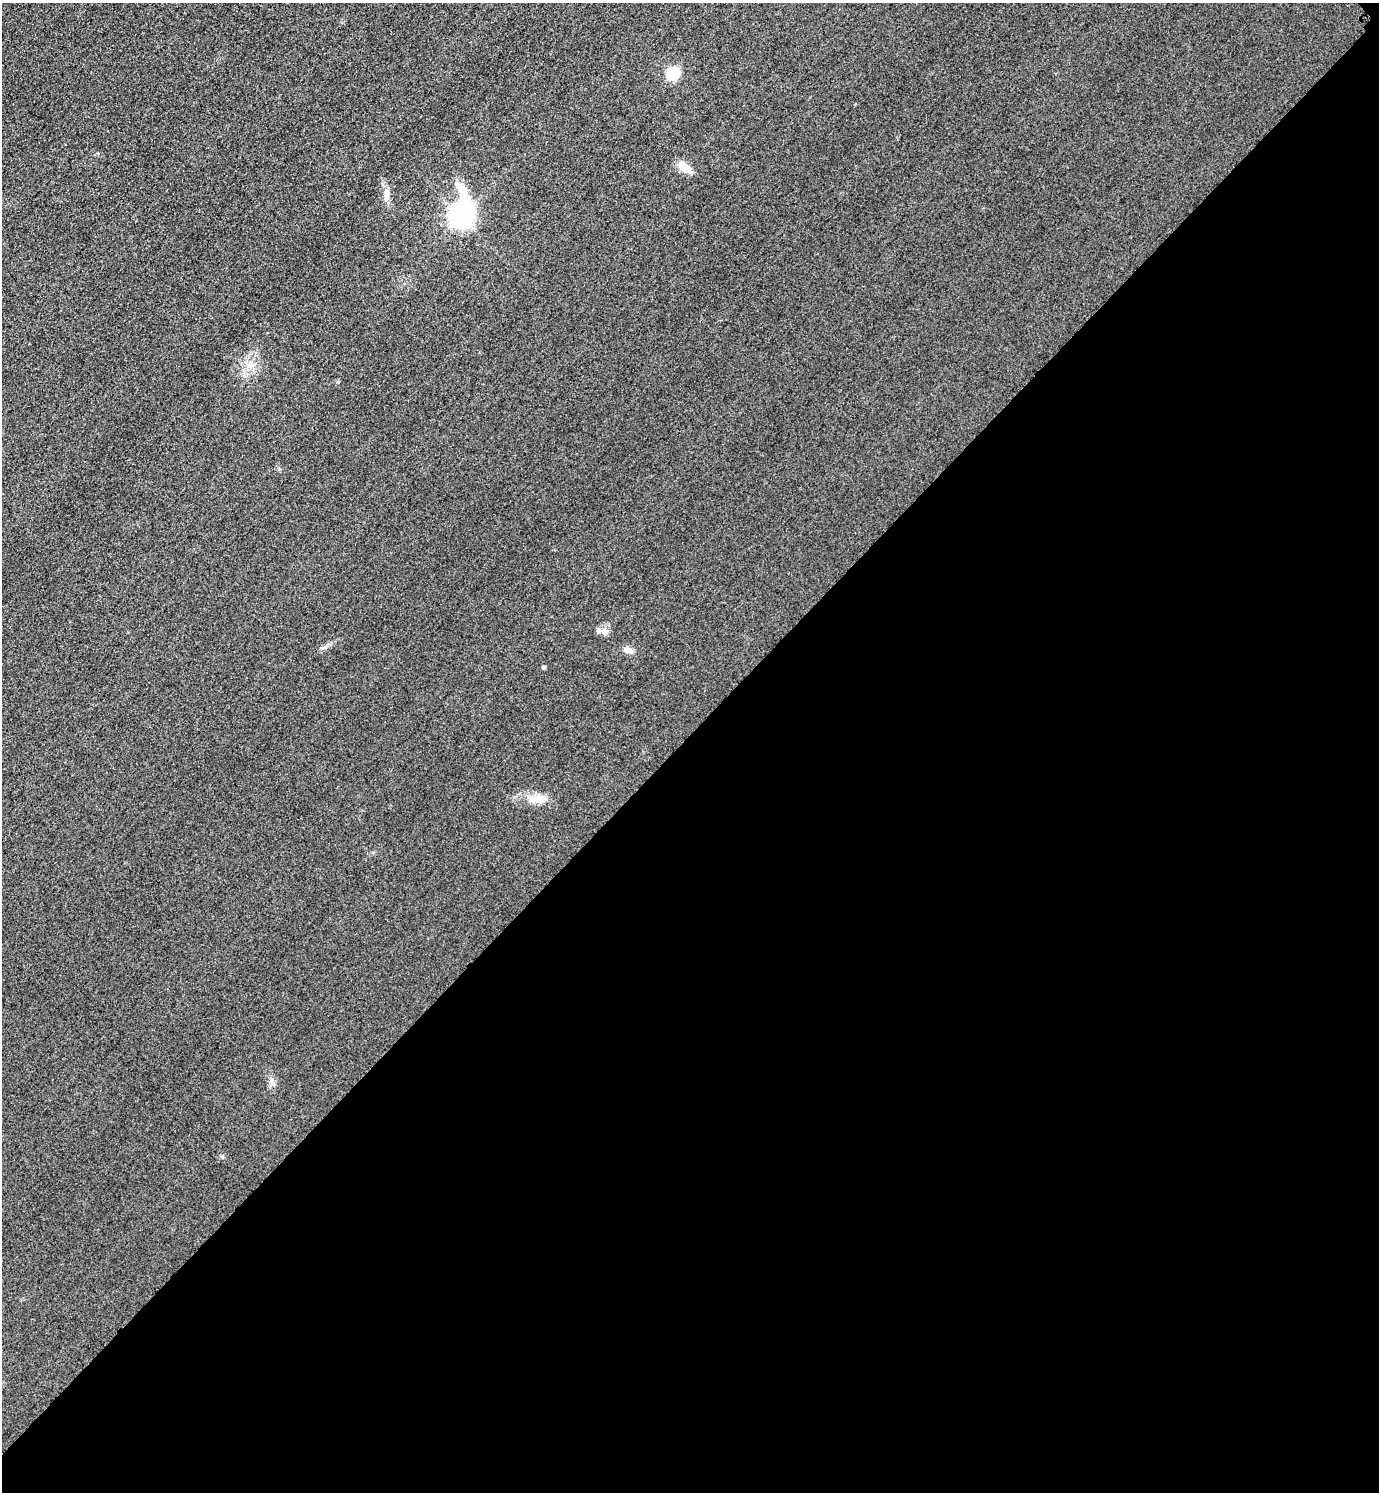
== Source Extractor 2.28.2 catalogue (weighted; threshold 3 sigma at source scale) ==
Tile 12 of 4 x 4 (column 4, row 3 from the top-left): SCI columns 4458-5834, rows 1520-3009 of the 6018 x 6018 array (HDU 1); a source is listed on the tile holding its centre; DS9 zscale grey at full resolution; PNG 1381 x 1494 px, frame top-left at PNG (2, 3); no overlay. Shown black and unused: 51% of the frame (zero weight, under 3 of 4 exposures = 3% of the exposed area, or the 3 px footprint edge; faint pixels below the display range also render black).
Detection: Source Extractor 2.28.2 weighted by HDU 2 'WHT'; one run over the whole footprint, this tile lists its part. Background 0.0749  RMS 0.017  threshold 0.0778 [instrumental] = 3 sigma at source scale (4.5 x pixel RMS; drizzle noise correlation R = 1.50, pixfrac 1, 0.05/0.05 arcsec/px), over >= 5 px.
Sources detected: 10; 1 inside a brighter object's white glare — not listed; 1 inside a brighter listed object's ellipse — not listed separately; the other 8 listed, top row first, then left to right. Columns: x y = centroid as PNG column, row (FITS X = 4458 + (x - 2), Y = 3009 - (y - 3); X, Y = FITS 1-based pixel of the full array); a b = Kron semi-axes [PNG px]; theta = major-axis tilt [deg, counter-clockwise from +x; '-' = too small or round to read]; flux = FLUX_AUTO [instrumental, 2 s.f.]
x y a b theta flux
673 73 6 6 - 200
685 167 14 10 -20 15
387 195 19 6 -85 12
460 216 12 7 -89 1000
604 632 10 9 - 8.3
628 650 13 7 -11 9.3
543 667 4 4 - 3.6
536 799 22 10 8 24